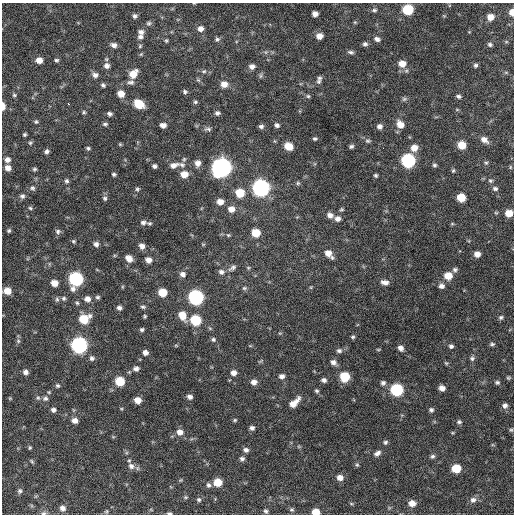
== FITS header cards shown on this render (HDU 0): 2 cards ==
NAXIS1  =                  512 / Axis length
NAXIS2  =                  512 / Axis length

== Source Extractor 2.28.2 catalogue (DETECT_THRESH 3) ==
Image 512 x 512 px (HDU 0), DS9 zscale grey, 1 PNG px = 1 image px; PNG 516 x 516 px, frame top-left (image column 1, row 512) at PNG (2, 3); no overlay
Background 297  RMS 18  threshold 53.7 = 3 sigma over >= 5 px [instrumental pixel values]
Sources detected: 224; all 224 listed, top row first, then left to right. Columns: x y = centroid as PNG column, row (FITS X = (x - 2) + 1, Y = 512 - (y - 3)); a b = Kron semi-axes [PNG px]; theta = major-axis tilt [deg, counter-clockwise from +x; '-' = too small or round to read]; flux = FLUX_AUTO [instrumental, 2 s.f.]
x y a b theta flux
194 3 5 3 - 840
408 9 7 6 - 57000
374 10 8 5 0 2500
512 12 6 4 -89 11000
315 14 5 5 - 6500
135 16 5 5 - 2900
490 17 6 6 - 11000
355 22 6 4 43 1400
149 23 6 6 - 2400
201 29 6 6 - 6400
141 32 7 6 - 4500
319 36 6 6 - 9100
140 37 9 8 - 5000
217 39 6 6 - 2600
377 39 7 5 -23 4000
166 40 5 4 - 1600
365 44 6 5 - 3200
490 44 6 5 - 2400
114 45 7 5 -12 5600
140 46 5 5 - 1500
266 52 6 4 72 1700
351 52 8 5 -11 2900
141 54 5 4 - 1400
39 60 6 6 - 9400
56 60 6 4 0 2000
402 64 8 7 - 13000
475 65 5 4 - 2500
107 66 7 7 - 5300
252 67 7 6 - 5100
204 71 7 5 13 2300
506 72 6 4 18 1300
133 74 9 7 44 17000
95 75 7 6 - 4700
320 78 6 5 - 2300
198 80 7 4 -44 1800
319 81 7 7 - 2800
131 82 10 6 -3 3800
224 84 8 7 - 8600
103 85 5 4 - 2300
185 92 6 5 - 2500
121 94 6 6 - 12000
14 95 6 5 - 1900
308 96 5 5 - 1800
458 96 6 5 - 2700
404 99 7 6 - 2500
195 102 5 5 - 2100
68 104 3 2 - 2500
139 104 8 6 -31 31000
3 106 7 3 -89 8400
457 110 6 4 0 1200
84 112 5 4 - 1700
217 113 6 5 - 3300
110 114 5 4 - 3000
36 122 6 5 - 1900
105 124 7 4 6 2200
400 124 9 7 -53 12000
163 125 5 5 - 6200
277 125 6 5 - 3100
261 126 6 5 - 3400
379 126 6 6 - 4600
208 129 10 5 2 2900
25 134 3 3 - 1900
315 139 5 4 - 2000
484 140 10 7 -33 7600
368 141 8 5 -10 2400
30 143 5 4 - 1700
120 144 4 4 - 1300
462 145 7 6 - 20000
288 146 7 6 - 20000
351 146 5 4 - 2400
88 148 5 4 - 2000
383 148 2 2 - 2500
414 148 7 7 - 11000
47 151 5 4 - 3100
184 159 5 5 - 1700
7 160 6 6 - 5400
408 160 7 7 - 190000
198 163 7 7 - 6700
486 163 5 5 - 2000
174 165 12 7 15 7000
182 165 10 6 -27 3900
434 165 6 4 -1 2100
154 166 5 4 - 3000
510 167 6 4 90 1300
8 168 6 5 - 7200
221 168 8 8 - 690000
34 169 5 4 - 1900
453 170 6 4 63 1800
114 174 4 4 - 2100
184 174 7 6 - 13000
375 175 4 4 - 2000
66 181 6 5 - 2600
490 181 6 5 - 2300
298 183 6 5 - 2000
32 188 7 7 - 3000
261 188 8 8 - 400000
137 189 6 4 15 2000
495 189 7 5 -20 3200
240 193 7 7 - 27000
22 196 7 6 - 3100
461 197 6 6 - 26000
105 198 6 6 - 2500
220 202 6 6 - 9100
30 208 5 5 - 1800
231 209 8 7 - 8900
341 209 5 4 - 1700
496 213 6 3 -1 1200
509 213 6 5 - 16000
330 215 8 7 - 6100
338 219 7 6 - 5200
143 222 10 7 0 5100
452 224 6 4 0 1300
9 230 5 4 - 1800
58 231 7 7 - 3100
256 233 6 6 - 23000
228 235 5 4 - 1500
73 241 5 4 - 1600
96 244 6 5 - 4200
203 244 5 3 - 1100
142 246 7 6 - 6500
328 254 10 6 -47 11000
477 254 5 5 - 8000
129 258 8 6 -41 8800
148 260 7 6 - 7700
232 268 11 6 35 3900
455 269 6 5 - 2800
221 272 8 7 - 4500
183 274 7 6 - 5100
448 276 7 7 - 18000
76 279 8 7 - 190000
385 282 9 5 -11 6000
54 283 6 5 - 12000
441 286 6 6 - 4900
311 287 6 3 72 1300
244 288 6 5 - 2100
7 291 6 6 - 14000
162 292 6 6 - 25000
98 297 6 5 - 2200
196 297 8 7 - 260000
64 298 6 5 - 2600
57 299 7 5 -88 2500
87 299 7 6 - 6700
77 303 6 5 - 1900
143 307 7 5 -11 2400
119 308 5 4 - 3800
182 315 10 7 -69 16000
145 316 5 4 - 1600
501 317 6 5 - 2400
84 319 8 7 - 34000
195 320 7 6 - 59000
142 330 5 4 - 2400
280 333 5 3 - 1200
353 337 5 4 - 1800
213 339 6 5 - 2300
18 341 6 5 - 2200
492 344 8 5 13 2300
79 345 8 7 - 340000
451 346 6 5 - 2900
400 348 6 5 - 5500
378 350 5 3 - 1100
339 351 7 6 - 3300
145 352 6 5 - 5300
92 358 7 6 - 3400
472 358 7 6 - 2800
333 362 8 6 -37 5000
446 363 6 4 -44 1500
136 369 6 6 - 4400
25 372 6 5 - 4900
129 372 4 4 - 1400
233 373 7 6 - 5900
282 376 6 6 - 4600
345 377 7 6 - 41000
508 378 6 4 -1 1600
324 380 5 5 - 3700
120 381 6 6 - 33000
254 382 7 6 - 6400
497 382 6 5 - 2400
383 383 7 6 - 3300
57 386 6 5 - 2100
442 388 5 5 - 6900
397 390 7 7 - 120000
317 391 5 4 - 2000
49 392 5 4 - 1200
190 397 6 5 - 4700
10 398 5 4 - 1100
38 398 7 5 -1 2400
45 398 8 6 0 3300
138 400 6 5 - 11000
294 403 14 6 43 13000
505 405 6 6 - 4200
53 410 6 5 - 3900
431 410 6 5 - 2600
235 420 5 4 - 1600
75 421 6 5 - 6500
459 422 6 5 - 2400
252 428 5 5 - 3700
511 430 5 4 - 1600
180 432 7 7 - 7700
385 442 5 5 - 2300
30 448 5 4 - 1500
246 450 6 5 - 3900
377 453 8 5 34 4400
432 456 6 5 - 2500
242 459 6 5 - 3200
32 461 6 4 -69 1600
357 465 6 5 - 1900
131 466 10 8 -24 6900
456 468 6 6 - 32000
340 478 7 6 - 7500
218 482 6 6 - 21000
208 485 6 5 - 2900
20 491 6 5 - 2900
185 497 5 5 - 1600
199 500 6 5 - 2400
473 500 8 8 - 5200
351 503 6 3 -20 1300
412 503 7 6 - 9700
62 508 7 6 - 5600
292 510 6 6 - 2300
106 511 6 4 88 1500
266 511 6 5 - 2500
316 512 6 5 - 18000
44 513 8 5 9 2800
169 513 6 3 -4 2400
At the frame edge (FLAGS 8, measured only in part): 7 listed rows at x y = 194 3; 512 12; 3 106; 509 213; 316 512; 44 513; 169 513